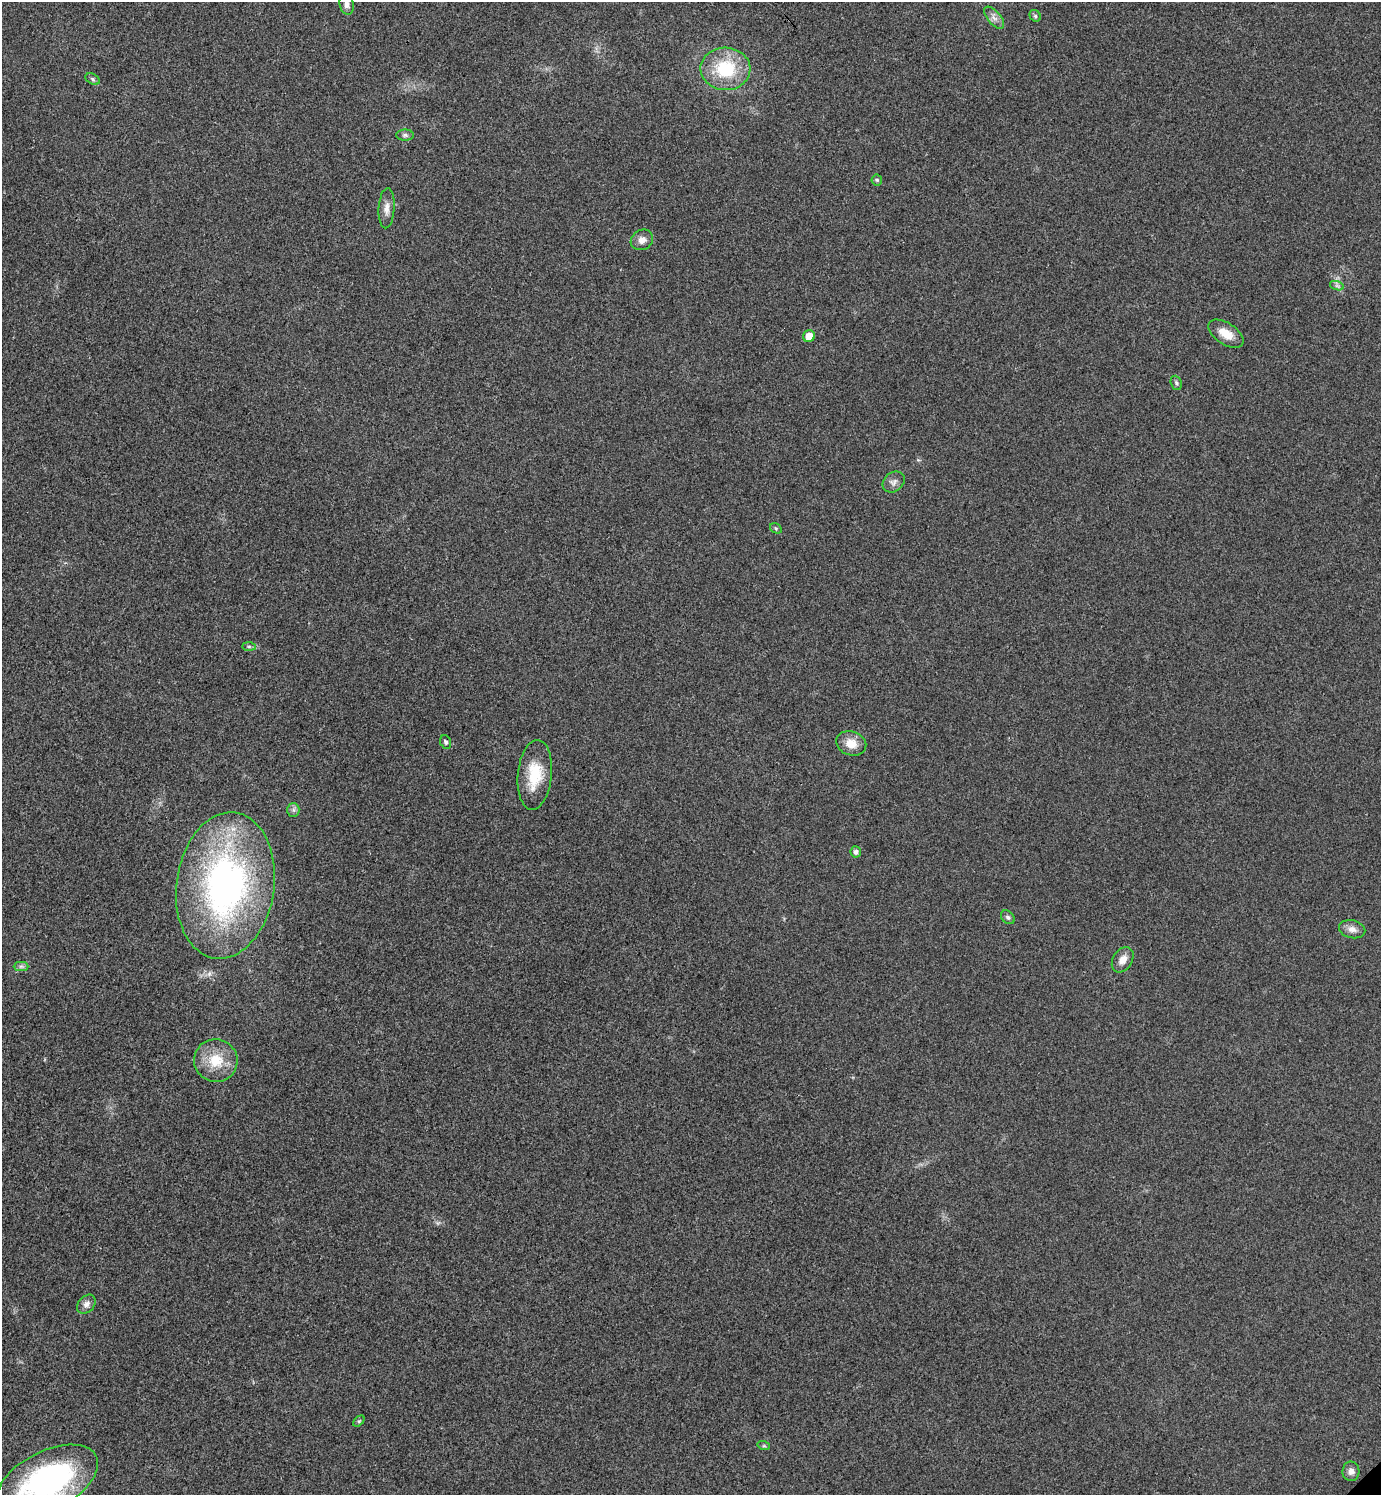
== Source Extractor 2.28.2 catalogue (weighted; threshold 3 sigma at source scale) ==
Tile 11 of 4 x 4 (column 3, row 3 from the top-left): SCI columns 3062-4440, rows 1497-2989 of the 5980 x 5981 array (HDU 1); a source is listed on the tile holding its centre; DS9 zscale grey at full resolution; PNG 1383 x 1497 px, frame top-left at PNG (2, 2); each listed source drawn as its Kron ellipse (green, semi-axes under 4 px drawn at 4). Shown black and unused: <1% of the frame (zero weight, under 3 of 4 exposures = <1% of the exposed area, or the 3 px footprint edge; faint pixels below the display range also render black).
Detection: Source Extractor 2.28.2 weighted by HDU 2 'WHT'; one run over the whole footprint, this tile lists its part. Background 0.0281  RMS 0.0053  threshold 0.024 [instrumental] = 3 sigma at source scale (4.5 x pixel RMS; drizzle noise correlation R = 1.50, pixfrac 1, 0.05/0.05 arcsec/px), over >= 5 px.
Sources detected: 32; all 32 listed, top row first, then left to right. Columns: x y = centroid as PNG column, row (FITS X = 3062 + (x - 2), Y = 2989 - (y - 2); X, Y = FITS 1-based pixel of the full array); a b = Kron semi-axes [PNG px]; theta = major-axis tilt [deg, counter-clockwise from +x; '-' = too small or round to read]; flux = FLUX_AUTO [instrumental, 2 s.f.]
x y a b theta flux
347 4 10 7 -77 2.6
1035 16 6 5 - 0.9
994 18 13 6 -49 2.9
725 69 25 21 -2 29
93 79 7 5 -29 1.1
405 135 9 5 -1 1.4
877 180 5 5 - 0.88
387 208 20 8 87 4.1
642 240 11 10 - 3.6
1337 286 7 4 -19 1.2
1226 334 20 10 -34 7.8
809 336 6 5 - 7.3
1176 383 7 5 -69 1.1
894 482 12 9 40 2.8
776 528 6 4 -30 0.83
249 646 7 4 0 1.1
446 742 7 5 -66 1.3
851 743 15 11 -20 7.2
535 775 35 17 84 19
293 810 7 6 - 1.4
856 852 5 5 - 1.7
225 886 73 49 82 200
1008 917 8 6 -45 1.3
1352 929 13 9 -14 3.5
1123 960 14 9 58 4.8
21 966 7 4 0 1.3
216 1061 22 21 - 16
86 1304 11 7 48 2.8
359 1421 6 4 44 0.81
764 1446 6 4 -18 0.72
1351 1471 9 8 - 2.8
47 1481 55 29 27 120
Isophote crosses this tile's border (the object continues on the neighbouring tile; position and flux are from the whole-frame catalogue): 2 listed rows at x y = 347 4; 47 1481